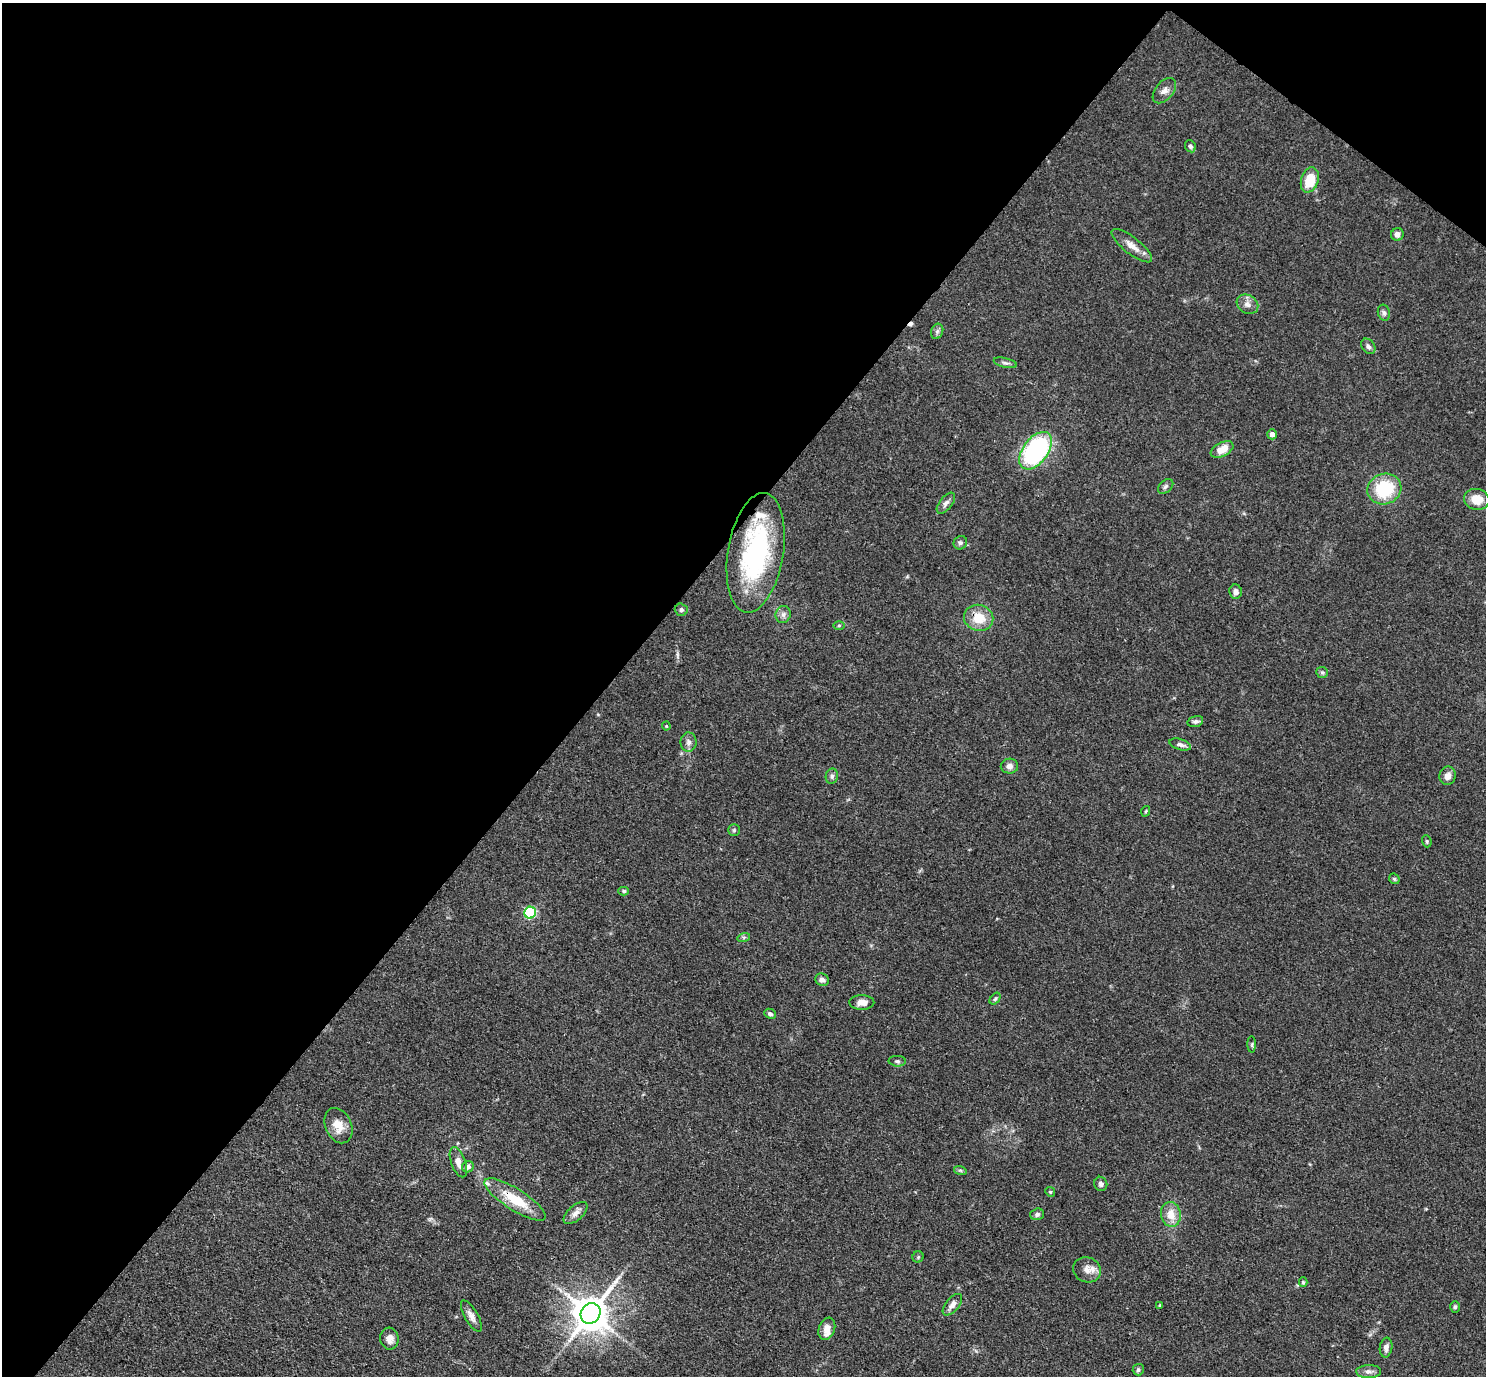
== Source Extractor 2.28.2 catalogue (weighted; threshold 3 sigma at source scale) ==
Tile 2 of 4 x 4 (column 2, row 1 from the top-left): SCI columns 1487-2970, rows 4416-5789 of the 5940 x 5944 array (HDU 1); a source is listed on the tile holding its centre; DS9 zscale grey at full resolution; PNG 1488 x 1378 px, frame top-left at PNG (2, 3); each listed source drawn as its Kron ellipse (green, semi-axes under 4 px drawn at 4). Shown black and unused: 43% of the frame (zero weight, under 3 of 4 exposures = <1% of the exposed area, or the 3 px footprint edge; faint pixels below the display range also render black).
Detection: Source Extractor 2.28.2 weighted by HDU 2 'WHT'; one run over the whole footprint, this tile lists its part. Background 0.0727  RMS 0.0056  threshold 0.0253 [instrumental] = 3 sigma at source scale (4.5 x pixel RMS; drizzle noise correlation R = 1.50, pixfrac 1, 0.05/0.05 arcsec/px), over >= 5 px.
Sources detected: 72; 1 cosmic-ray / hot-pixel residue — neither listed nor drawn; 3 inside a brighter listed object's ellipse — not listed separately; the other 68 listed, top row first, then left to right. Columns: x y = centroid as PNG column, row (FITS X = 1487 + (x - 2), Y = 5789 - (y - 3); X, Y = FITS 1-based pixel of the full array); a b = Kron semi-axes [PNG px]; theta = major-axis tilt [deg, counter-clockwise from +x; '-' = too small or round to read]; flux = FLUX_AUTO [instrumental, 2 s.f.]
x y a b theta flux
1164 91 15 9 50 3.4
1190 146 6 5 - 1.3
1310 180 13 8 72 15
1397 234 6 6 - 2.7
1132 246 25 8 -38 5.9
1247 304 11 9 -30 3.2
1384 313 8 6 -73 1.4
937 331 8 6 69 1.4
1368 346 8 6 -53 1.7
1005 363 12 4 -13 1.6
1272 434 5 4 - 3.2
1222 449 12 7 26 7.4
1036 451 21 12 53 87
1166 486 9 6 41 1.5
1384 489 17 15 22 30
1477 499 13 10 -11 9.3
946 503 12 6 51 2.3
960 543 7 6 - 1.4
756 553 60 28 81 88
1236 592 7 6 - 2.5
681 610 6 6 - 1.6
783 614 8 7 - 2.3
979 618 15 13 -18 12
839 625 6 4 1 0.69
1322 672 6 5 - 1.1
1195 721 8 5 15 1.4
666 726 4 4 - 0.52
689 742 9 8 - 2.4
1180 745 11 5 -16 2.2
1009 766 8 7 - 2.8
832 776 8 6 78 1.7
1448 776 9 8 - 3.6
1146 811 5 3 - 0.58
734 830 6 6 - 0.99
1427 841 6 4 -71 0.85
1394 879 6 4 -45 0.8
624 891 5 4 - 1.1
530 913 6 5 - 68
744 937 6 4 17 0.94
822 980 7 6 - 2.4
995 999 7 4 53 0.97
862 1002 12 7 1 4.4
770 1014 6 5 - 1.3
1252 1044 8 4 -89 0.99
897 1061 8 5 -3 1.2
338 1126 18 13 -66 7.9
458 1162 16 7 -70 4.6
468 1167 6 5 - 3.1
960 1170 6 4 -18 0.84
1101 1184 7 6 - 1.6
1050 1192 5 4 - 0.7
515 1199 35 10 -32 18
575 1213 14 7 41 3.1
1037 1214 7 5 18 1.5
1171 1214 12 9 -80 7.6
918 1257 5 5 - 0.94
1087 1270 14 12 -26 5
1303 1282 5 4 - 0.76
952 1305 13 6 51 3.3
1160 1305 4 4 - 0.65
1455 1307 6 5 - 0.95
591 1313 11 9 52 1400
471 1316 17 6 -61 3.3
827 1329 11 8 70 4.2
389 1339 11 9 -83 4.3
1386 1348 10 6 82 2.4
1138 1370 6 5 - 1.3
1369 1372 12 6 2 2.6
Overlapping masked pixels (flux is a lower limit): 3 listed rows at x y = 756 553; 979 618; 515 1199